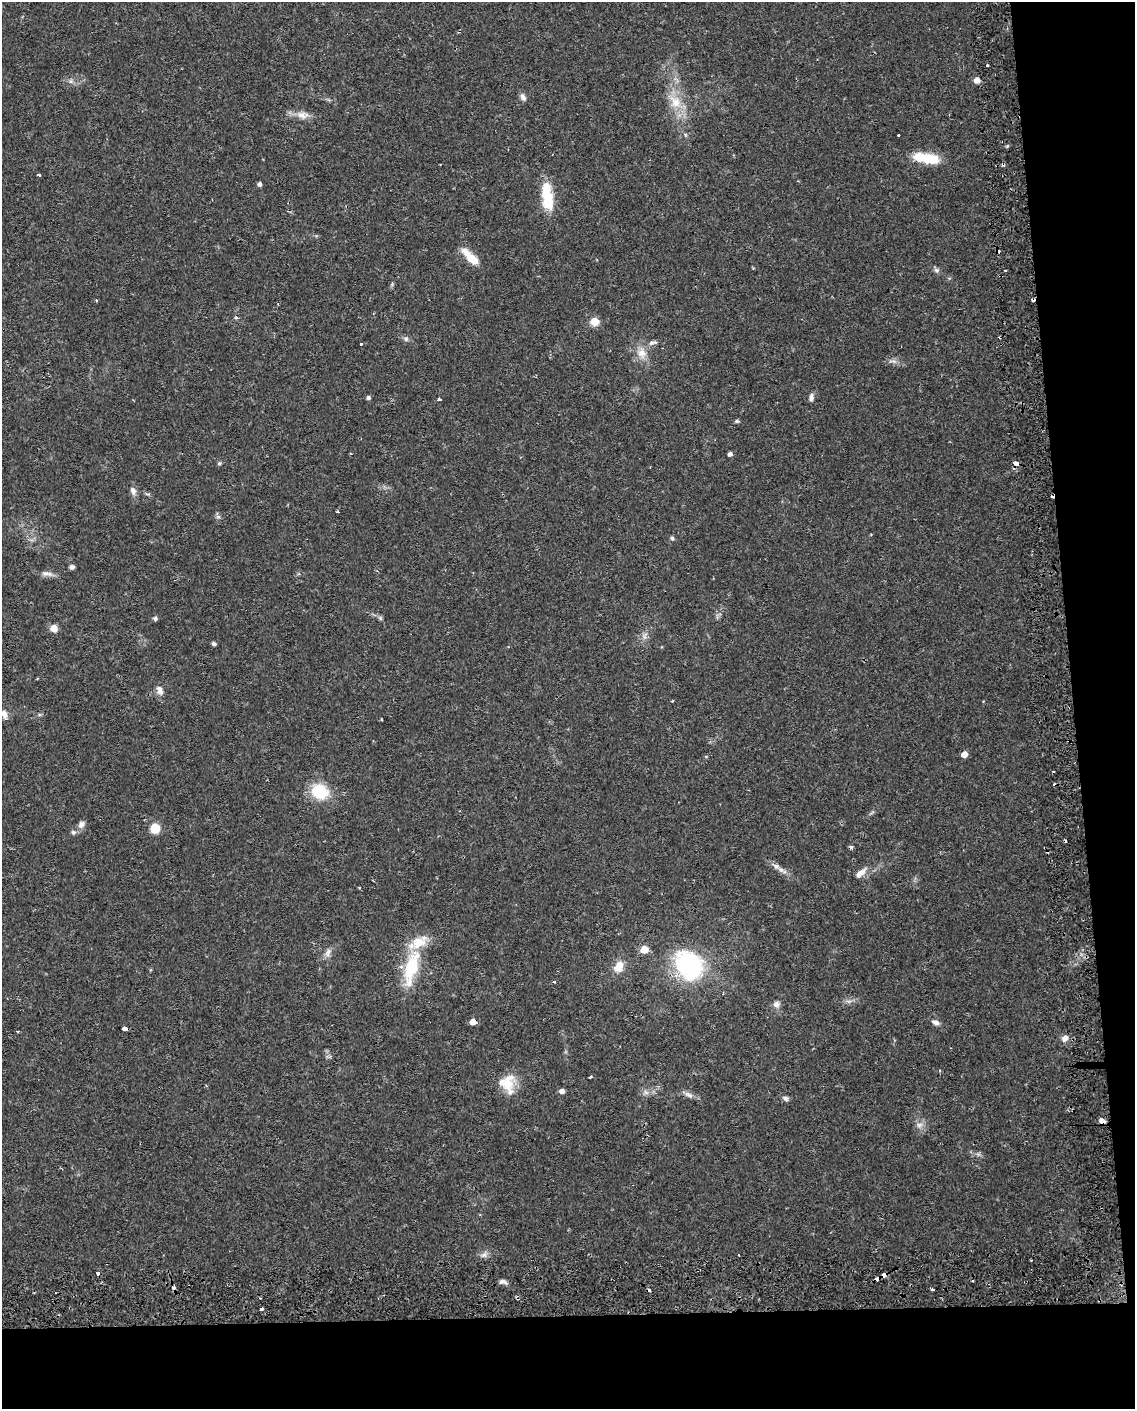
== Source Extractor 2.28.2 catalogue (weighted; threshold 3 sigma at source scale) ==
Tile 12 of 4 x 3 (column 4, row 3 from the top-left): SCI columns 3443-4575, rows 106-1512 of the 4619 x 4393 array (HDU 1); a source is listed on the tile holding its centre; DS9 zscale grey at full resolution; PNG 1137 x 1411 px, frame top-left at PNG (2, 2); no overlay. Shown black and unused: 12% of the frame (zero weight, under 2 of 3 exposures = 5% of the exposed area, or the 3 px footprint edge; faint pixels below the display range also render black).
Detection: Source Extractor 2.28.2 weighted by HDU 2 'WHT'; one run over the whole footprint, this tile lists its part. Background 0.0303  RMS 0.0033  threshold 0.015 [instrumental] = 3 sigma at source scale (4.5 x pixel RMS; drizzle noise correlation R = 1.50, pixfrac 1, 0.0396/0.0396 arcsec/px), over >= 5 px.
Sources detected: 95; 15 cosmic-ray / hot-pixel residue — not listed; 2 inside a brighter listed object's ellipse — not listed separately; the other 78 listed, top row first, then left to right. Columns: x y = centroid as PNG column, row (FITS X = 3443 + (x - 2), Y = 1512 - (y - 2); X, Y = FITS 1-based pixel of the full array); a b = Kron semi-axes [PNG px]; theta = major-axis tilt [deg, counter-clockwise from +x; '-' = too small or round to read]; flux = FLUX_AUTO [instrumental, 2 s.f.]
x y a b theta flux
987 65 3 3 - 3.4
977 80 5 5 - 2.7
71 81 7 6 - 0.93
523 97 10 7 -63 1.3
675 102 22 16 -52 7.8
302 115 19 10 -6 3.1
685 135 6 4 -89 0.44
898 135 3 2 - 0.74
926 158 33 11 -10 11
39 175 4 2 - 0.61
259 184 4 4 - 0.94
547 196 38 14 -85 10
470 257 23 8 -45 6.7
937 270 8 7 - 0.92
96 301 3 2 - 0.45
236 317 4 4 - 0.77
594 321 5 5 - 9.1
406 339 7 6 - 0.97
653 343 13 6 11 1.4
361 344 3 3 - 1.4
642 353 17 13 -67 4.4
893 361 14 4 -8 1.3
811 397 9 6 82 1.3
368 398 4 4 - 0.86
439 400 4 3 - 0.94
737 421 6 4 1 0.65
730 454 4 4 - 1.2
219 463 5 5 - 0.57
1016 463 4 4 - 3.5
133 491 12 7 -70 1.6
218 517 6 6 - 0.71
672 538 5 5 - 0.59
72 567 5 5 - 1
47 574 18 7 -8 1.9
155 618 6 5 - 0.6
380 618 7 4 -57 0.64
54 628 8 7 - 2.8
644 637 8 5 -45 1
214 644 4 4 - 0.85
160 690 13 8 -71 2
4 714 8 6 -58 2.2
964 754 5 5 - 3.2
706 757 5 3 - 0.28
319 791 16 14 -24 14
81 824 10 8 57 1.5
155 828 8 8 - 7.2
73 832 7 6 - 0.79
776 866 13 6 -43 1.8
860 873 16 7 37 2.4
644 949 5 5 - 8.1
328 953 14 7 63 1.7
689 966 20 16 -47 71
619 967 15 11 59 4.1
411 968 54 17 75 17
554 982 4 3 - 0.36
849 1001 9 4 0 1
776 1004 8 8 - 1.6
473 1022 5 5 - 3.5
935 1022 10 7 -26 1.5
125 1028 4 3 - 16
18 1031 4 2 - 0.35
1065 1038 8 7 - 2
329 1057 9 4 -6 0.6
591 1077 3 2 - 0.64
508 1084 24 18 -81 7.9
562 1091 5 5 - 1.6
646 1092 8 6 -44 1.1
689 1095 13 6 -31 1.6
785 1098 9 6 -19 0.94
1102 1120 7 4 -4 1.7
919 1125 9 7 15 1.5
978 1154 7 4 -18 0.7
484 1255 12 7 41 1.5
98 1273 3 3 - 5.4
884 1275 4 4 - 2.6
877 1279 4 3 - 2
503 1282 10 5 -16 1.2
933 1289 3 3 - 2.5
Overlapping masked pixels (flux is a lower limit): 6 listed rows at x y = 1016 463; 473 1022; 125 1028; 1102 1120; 884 1275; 877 1279
Isophote crosses this tile's border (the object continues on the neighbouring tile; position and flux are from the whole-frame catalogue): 1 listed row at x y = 4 714